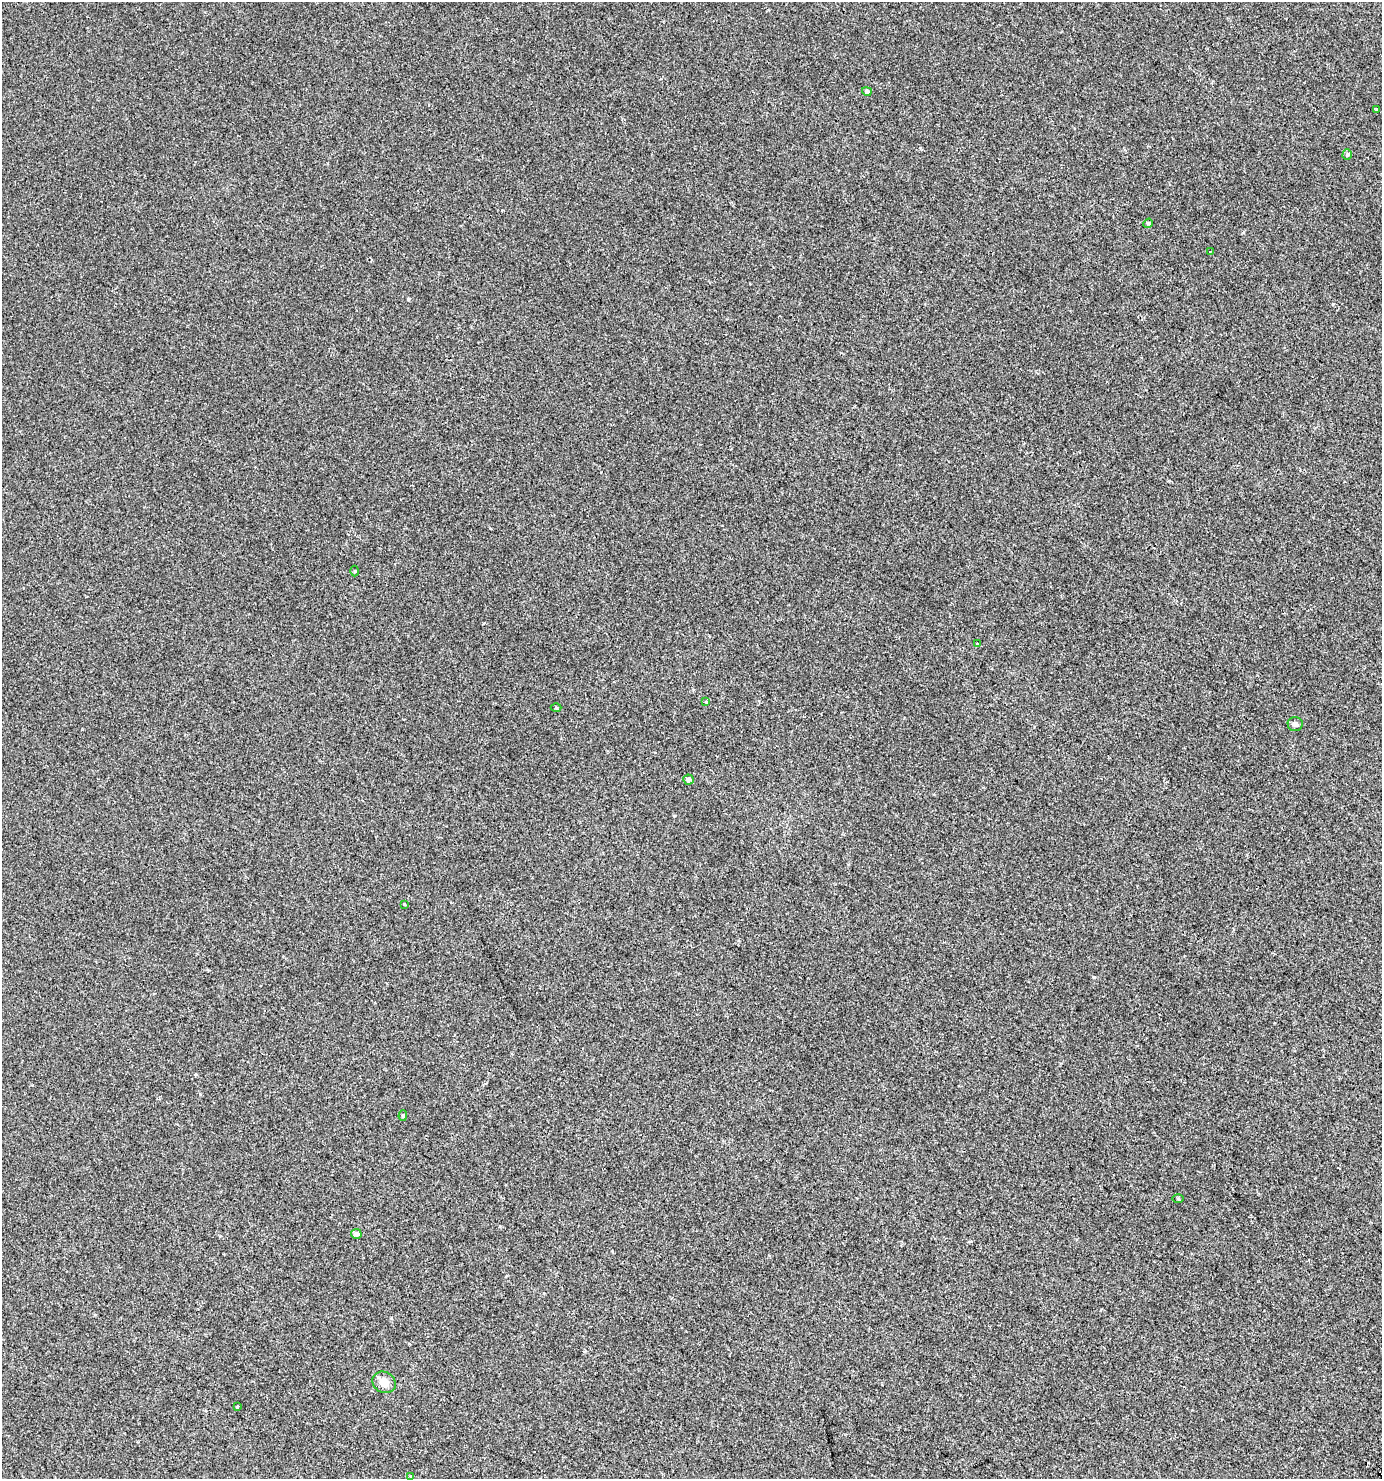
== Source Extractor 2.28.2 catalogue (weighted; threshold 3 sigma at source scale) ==
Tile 6 of 4 x 4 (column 2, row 2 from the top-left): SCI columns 1625-3004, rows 3002-4478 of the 6077 x 6018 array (HDU 1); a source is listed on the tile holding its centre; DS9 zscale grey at full resolution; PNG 1384 x 1481 px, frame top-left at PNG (2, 2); each listed source drawn as its Kron ellipse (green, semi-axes under 4 px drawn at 4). Shown black and unused: <1% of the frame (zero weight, under 2 of 3 exposures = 3% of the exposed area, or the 3 px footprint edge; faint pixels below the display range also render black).
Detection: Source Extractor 2.28.2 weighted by HDU 2 'WHT'; one run over the whole footprint, this tile lists its part. Background 0.00251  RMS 0.0043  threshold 0.0192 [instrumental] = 3 sigma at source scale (4.5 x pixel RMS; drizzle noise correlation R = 1.50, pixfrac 1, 0.0396/0.0396 arcsec/px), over >= 5 px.
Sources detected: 18; all 18 listed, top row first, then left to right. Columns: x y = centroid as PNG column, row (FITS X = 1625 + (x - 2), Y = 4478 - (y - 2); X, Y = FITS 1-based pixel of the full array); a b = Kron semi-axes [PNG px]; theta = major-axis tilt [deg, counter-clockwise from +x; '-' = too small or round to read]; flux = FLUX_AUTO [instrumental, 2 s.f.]
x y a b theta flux
867 91 5 4 - 0.92
1376 109 3 3 - 0.55
1347 154 5 4 - 0.52
1148 223 5 4 - 0.56
1210 251 4 3 - 0.31
355 571 5 3 - 0.34
978 644 4 3 - 180
706 701 3 3 - 1.5
556 708 5 3 - 0.39
1295 724 7 7 - 1
688 780 5 5 - 1.1
404 904 3 2 - 0.57
403 1115 5 4 - 0.52
1178 1199 5 3 - 0.37
356 1234 5 5 - 0.9
384 1382 12 10 -29 3.4
238 1406 3 3 - 2.3
411 1477 3 3 - 6.1
Isophote crosses this tile's border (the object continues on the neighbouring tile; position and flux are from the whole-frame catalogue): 1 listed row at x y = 411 1477
Unlisted compact peaks at least as high as the median listed source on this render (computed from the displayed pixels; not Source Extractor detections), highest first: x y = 408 299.